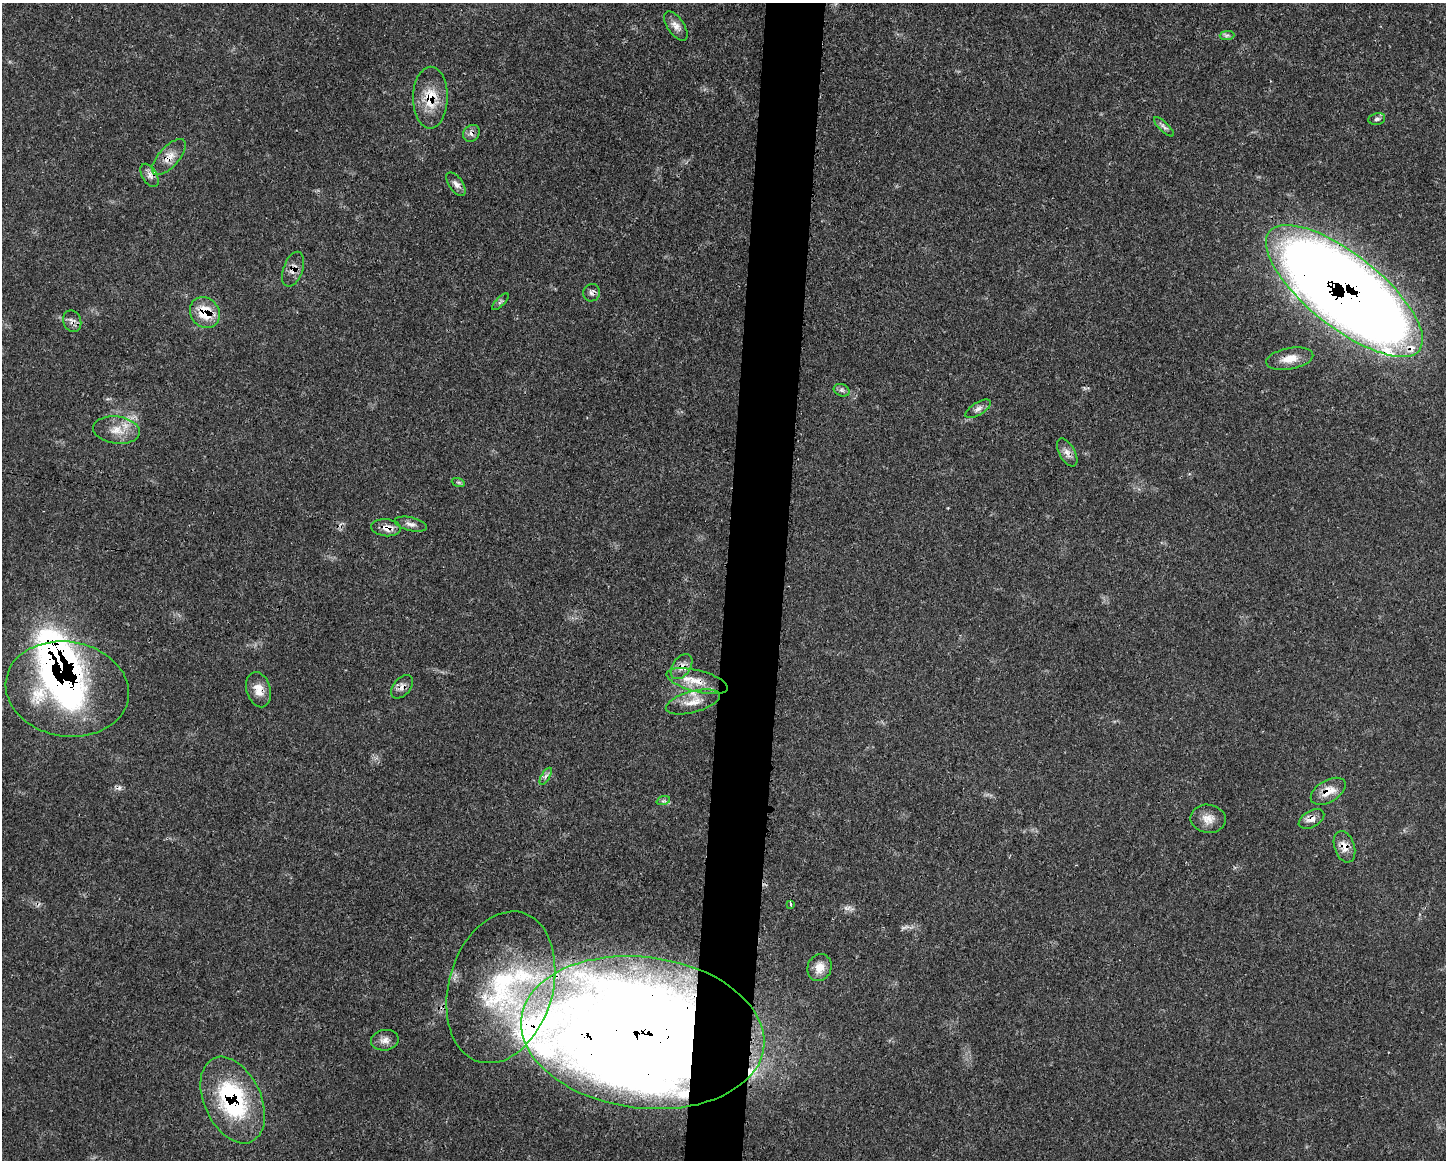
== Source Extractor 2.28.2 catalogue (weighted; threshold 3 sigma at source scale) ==
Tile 8 of 3 x 4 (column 2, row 3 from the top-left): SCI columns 1560-3003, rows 1176-2333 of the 4675 x 4660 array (HDU 1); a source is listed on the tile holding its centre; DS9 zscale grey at full resolution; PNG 1448 x 1162 px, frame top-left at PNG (2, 3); each listed source drawn as its Kron ellipse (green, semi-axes under 4 px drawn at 4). Shown black and unused: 4% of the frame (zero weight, under 3 of 4 exposures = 2% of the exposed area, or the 3 px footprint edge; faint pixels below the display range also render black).
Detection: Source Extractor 2.28.2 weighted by HDU 2 'WHT'; one run over the whole footprint, this tile lists its part. Background 0.0771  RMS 0.0035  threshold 0.0159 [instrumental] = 3 sigma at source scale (4.5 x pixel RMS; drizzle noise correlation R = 1.50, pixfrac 1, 0.05/0.05 arcsec/px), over >= 5 px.
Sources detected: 51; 2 inside a brighter object's white glare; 1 cosmic-ray / hot-pixel residue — neither listed nor drawn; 7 inside a brighter listed object's ellipse — not listed separately; the other 41 listed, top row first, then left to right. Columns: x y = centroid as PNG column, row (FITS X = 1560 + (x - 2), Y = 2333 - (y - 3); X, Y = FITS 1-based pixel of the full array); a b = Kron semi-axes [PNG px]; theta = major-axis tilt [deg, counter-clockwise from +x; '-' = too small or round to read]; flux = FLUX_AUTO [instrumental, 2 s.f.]
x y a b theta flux
676 26 17 8 -56 2.5
1227 35 7 4 1 0.87
430 98 31 17 89 11
1377 119 8 6 11 0.97
1164 127 13 4 -45 1.2
471 133 9 7 48 1.6
169 157 22 10 47 4.5
150 175 13 7 -59 2
456 184 13 7 -55 1.9
293 269 18 10 70 2.9
1344 291 96 36 -38 880
592 293 9 8 - 1.3
500 302 11 4 45 0.84
205 312 16 14 -53 11
72 321 11 9 -68 1.9
1290 359 24 10 10 5.2
842 390 8 6 -21 1
978 409 15 6 31 1.7
116 430 23 13 -7 6.3
1067 452 15 7 -60 2.4
458 482 7 4 -18 0.57
411 524 16 6 -13 1.9
386 528 15 8 -6 3.3
682 667 14 8 55 2.9
697 681 31 10 -14 7.7
402 687 14 8 49 2.2
67 689 62 47 -9 130
259 690 18 12 -73 4.3
693 702 28 10 15 5.6
546 776 10 4 60 1.2
1328 791 19 11 31 5.5
663 801 7 4 18 0.69
1208 819 18 14 -8 4
1311 819 14 8 29 2.7
1344 847 16 10 -72 3.9
791 904 4 3 - 0.7
819 968 14 12 67 4.5
501 987 78 52 74 68
643 1032 122 75 -7 640
385 1040 14 10 10 2.6
233 1100 46 28 -65 44
Overlapping masked pixels (flux is a lower limit): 20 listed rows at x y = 430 98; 471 133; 169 157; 293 269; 1344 291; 592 293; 205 312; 72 321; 1290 359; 386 528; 682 667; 697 681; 402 687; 67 689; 259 690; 1328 791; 1311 819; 1344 847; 643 1032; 233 1100